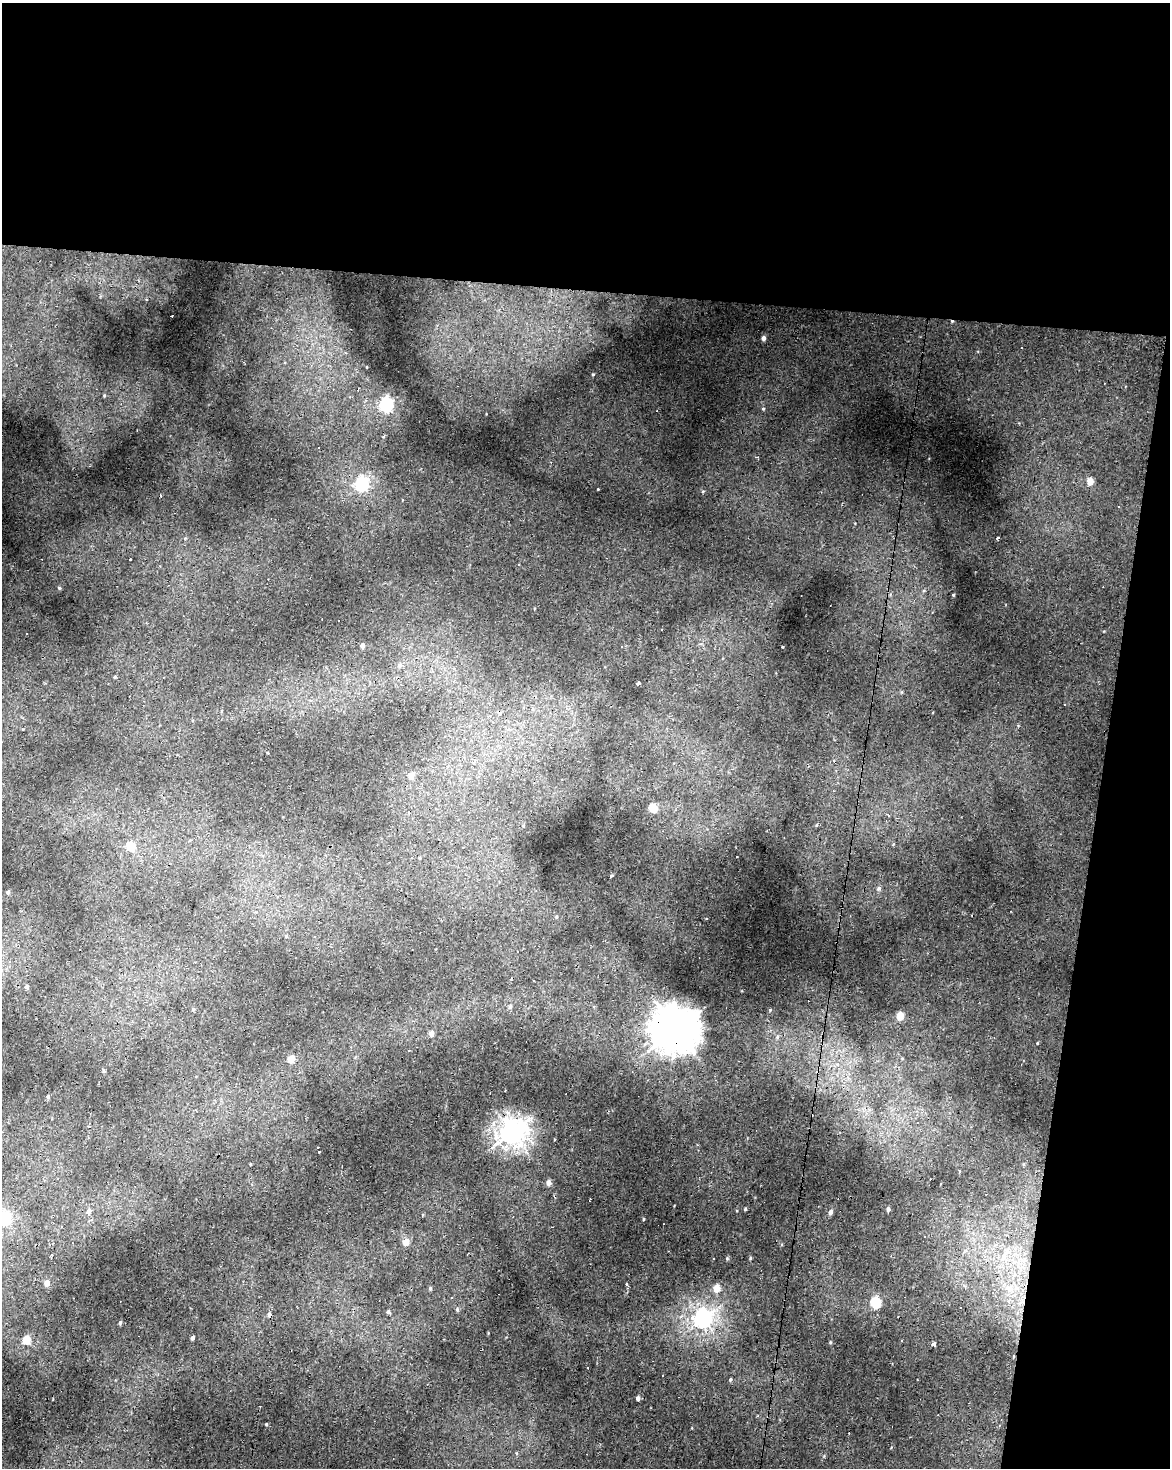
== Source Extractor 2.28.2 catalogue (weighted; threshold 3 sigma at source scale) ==
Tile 4 of 4 x 3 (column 4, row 1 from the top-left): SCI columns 3510-4677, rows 3211-4676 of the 4677 x 4900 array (HDU 1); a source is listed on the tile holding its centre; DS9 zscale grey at full resolution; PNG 1172 x 1470 px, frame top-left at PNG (2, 3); no overlay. Shown black and unused: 25% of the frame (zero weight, under 2 of 3 exposures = <1% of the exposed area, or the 3 px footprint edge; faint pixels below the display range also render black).
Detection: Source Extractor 2.28.2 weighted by HDU 2 'WHT'; one run over the whole footprint, this tile lists its part. Background 0.0229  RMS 0.0065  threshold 0.0291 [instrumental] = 3 sigma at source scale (4.5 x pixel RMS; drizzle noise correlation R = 1.50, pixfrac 1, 0.0396/0.0396 arcsec/px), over >= 5 px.
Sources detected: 98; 27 cosmic-ray / hot-pixel residue — not listed; the other 71 listed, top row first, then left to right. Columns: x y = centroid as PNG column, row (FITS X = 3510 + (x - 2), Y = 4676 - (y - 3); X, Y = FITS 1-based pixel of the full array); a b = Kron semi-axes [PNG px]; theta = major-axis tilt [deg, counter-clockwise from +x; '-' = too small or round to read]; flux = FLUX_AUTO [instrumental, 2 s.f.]
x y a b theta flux
763 338 5 4 - 2.2
386 404 6 6 - 100
763 409 5 4 - 0.67
1090 481 5 5 - 7.4
362 484 6 6 - 99
402 500 3 2 - 0.58
1119 507 3 2 - 0.43
998 538 3 3 - 1.2
519 564 3 3 - 0.61
59 588 5 4 - 0.72
953 595 3 2 - 0.6
26 634 3 2 - 1.1
362 646 4 4 - 1.9
621 647 3 3 - 0.94
400 665 5 5 - 1.2
115 677 4 4 - 0.56
638 683 4 3 - 2.3
411 775 5 4 - 5
479 777 4 4 - 0.87
653 808 5 5 - 22
893 844 4 3 - 0.65
131 846 5 5 - 22
420 858 5 3 - 0.56
611 875 3 3 - 1.9
879 888 5 4 - 1.2
8 892 5 4 - 1.1
556 917 4 4 - 0.71
286 936 5 3 - 0.55
27 987 4 4 - 1.5
510 1007 5 5 - 1.6
193 1009 5 4 - 0.83
770 1010 4 3 - 0.53
900 1016 5 4 - 11
676 1029 15 14 - 1300
431 1033 5 4 - 3.2
777 1037 6 4 48 0.93
1037 1043 3 3 - 0.43
291 1059 5 4 - 9.7
48 1097 5 4 - 0.96
90 1126 4 3 - 1
512 1132 9 8 - 410
319 1151 3 2 - 2.5
548 1183 5 4 - 3.2
745 1209 3 3 - 0.79
888 1209 4 3 - 1.5
89 1211 5 3 - 13
831 1212 5 4 - 2.1
423 1214 3 3 - 1.5
4 1219 6 6 - 91
643 1219 3 3 - 0.56
406 1242 5 4 - 7.9
1003 1257 12 7 70 4.7
750 1258 5 3 - 0.62
47 1283 5 4 - 4.8
626 1284 4 3 - 1.3
430 1288 4 4 - 0.79
717 1288 6 5 - 7.9
1010 1289 8 7 - 3.5
876 1302 6 5 - 37
960 1307 3 3 - 1.5
457 1309 5 4 - 0.89
388 1312 5 4 - 1.1
703 1319 7 6 - 220
120 1322 5 4 - 0.9
192 1338 4 3 - 1.4
27 1340 5 5 - 14
830 1342 5 3 - 0.56
934 1344 4 4 - 1.6
730 1379 5 3 - 0.66
638 1398 4 4 - 2
266 1424 4 3 - 0.52
Overlapping masked pixels (flux is a lower limit): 1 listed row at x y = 676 1029
Isophote crosses this tile's border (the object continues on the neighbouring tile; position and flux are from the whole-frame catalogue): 1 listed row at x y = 4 1219
Unlisted compact peaks at least as high as the median listed source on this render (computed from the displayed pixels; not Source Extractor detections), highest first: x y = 598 489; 727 1258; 782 647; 486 414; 703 492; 488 1333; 519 1114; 367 367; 592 375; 1104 631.